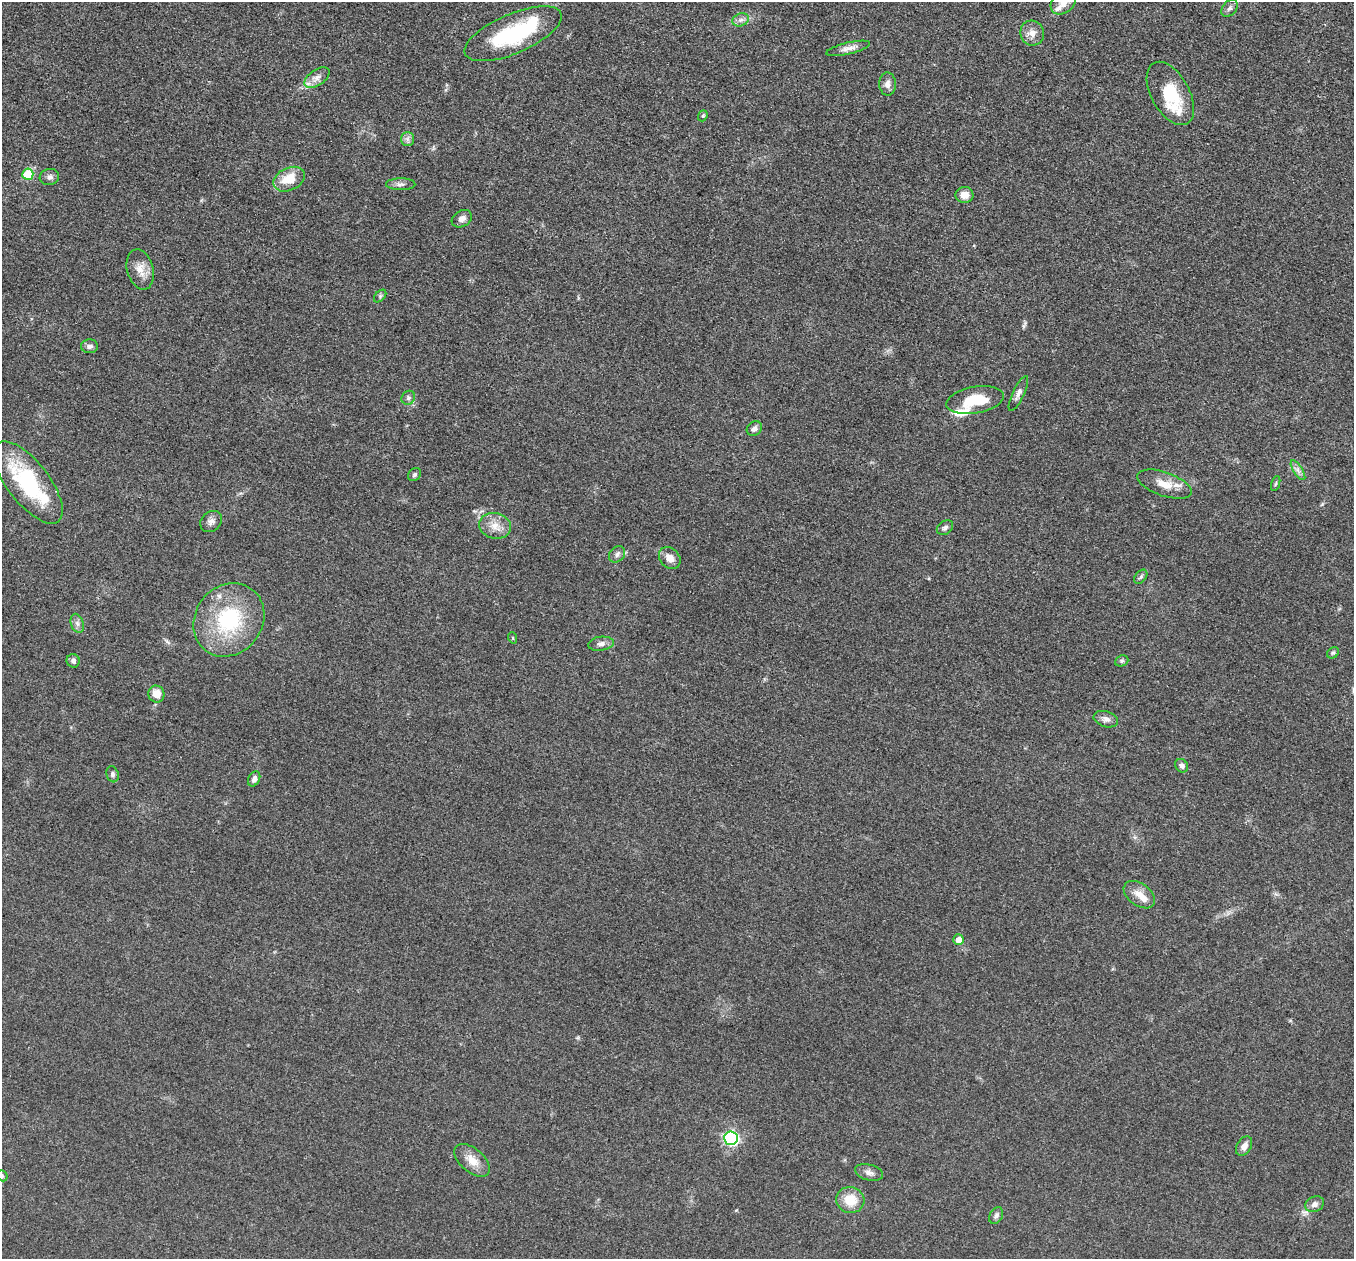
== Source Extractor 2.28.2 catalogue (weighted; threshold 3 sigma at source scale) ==
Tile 10 of 4 x 4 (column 2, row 3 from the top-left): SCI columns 1385-2736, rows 1454-2710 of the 5457 x 5502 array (HDU 1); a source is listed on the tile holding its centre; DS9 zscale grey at full resolution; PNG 1356 x 1261 px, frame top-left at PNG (2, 2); each listed source drawn as its Kron ellipse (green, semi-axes under 4 px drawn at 4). Nothing masked; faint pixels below the display range render black.
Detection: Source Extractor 2.28.2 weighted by HDU 2 'WHT'; one run over the whole footprint, this tile lists its part. Background 0.0534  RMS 0.006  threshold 0.027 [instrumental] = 3 sigma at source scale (4.5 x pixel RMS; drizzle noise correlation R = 1.50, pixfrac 1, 0.05/0.05 arcsec/px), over >= 5 px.
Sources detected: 65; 1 inside a brighter object's white glare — neither listed nor drawn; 7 inside a brighter listed object's ellipse — not listed separately; the other 57 listed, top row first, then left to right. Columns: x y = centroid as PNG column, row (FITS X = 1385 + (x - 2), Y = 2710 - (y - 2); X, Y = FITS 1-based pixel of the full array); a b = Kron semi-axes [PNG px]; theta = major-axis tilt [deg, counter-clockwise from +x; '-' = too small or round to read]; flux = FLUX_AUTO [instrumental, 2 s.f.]
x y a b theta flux
1063 2 14 10 39 5.3
1229 8 10 6 49 1.8
741 20 8 6 20 2.4
1032 33 12 11 - 4.9
513 34 52 19 23 54
848 48 22 6 13 4
317 78 14 7 35 3.7
888 84 11 8 -88 3.5
1170 93 34 19 -61 24
703 116 6 4 68 0.88
407 139 7 6 - 2
28 174 5 5 - 24
49 177 10 8 8 2.5
289 179 16 11 25 14
401 184 14 6 0 2.3
964 195 9 8 - 5.4
462 219 11 8 31 3.1
140 269 20 13 -75 7.3
380 296 7 4 46 1.1
89 346 8 7 - 2.5
1018 393 19 6 65 2.8
408 398 7 6 - 1.8
975 400 29 13 10 20
754 428 8 6 39 2.3
1298 470 11 4 -56 2.3
415 475 7 5 45 1.2
28 482 49 21 -52 53
1164 484 28 12 -19 10
1276 484 8 3 71 0.82
211 522 12 9 44 2.9
495 526 16 12 -14 7.4
945 528 9 6 34 1.8
617 554 9 7 44 2.3
670 558 12 9 -48 5
1141 577 8 5 51 1.3
229 620 38 33 53 54
77 623 10 6 -71 2.3
513 638 6 3 -71 0.59
601 644 13 7 8 3
1333 653 6 5 - 1
73 661 7 6 - 1.9
1122 661 7 5 21 1.2
156 694 8 8 - 7.2
1106 719 12 8 -16 3.1
1182 766 7 6 - 2
113 774 8 6 -72 1.6
254 779 8 5 64 2.6
1139 895 17 11 -35 6.5
958 940 5 5 - 4.3
731 1138 7 7 - 120
1244 1146 10 7 57 3.6
472 1160 21 11 -42 8.2
869 1172 14 8 -15 3.3
2 1176 6 5 - 0.89
850 1200 14 13 - 12
1315 1204 9 7 27 2.6
996 1216 9 6 61 2
Isophote crosses this tile's border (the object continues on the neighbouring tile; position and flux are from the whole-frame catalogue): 3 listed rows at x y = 1063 2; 513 34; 2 1176